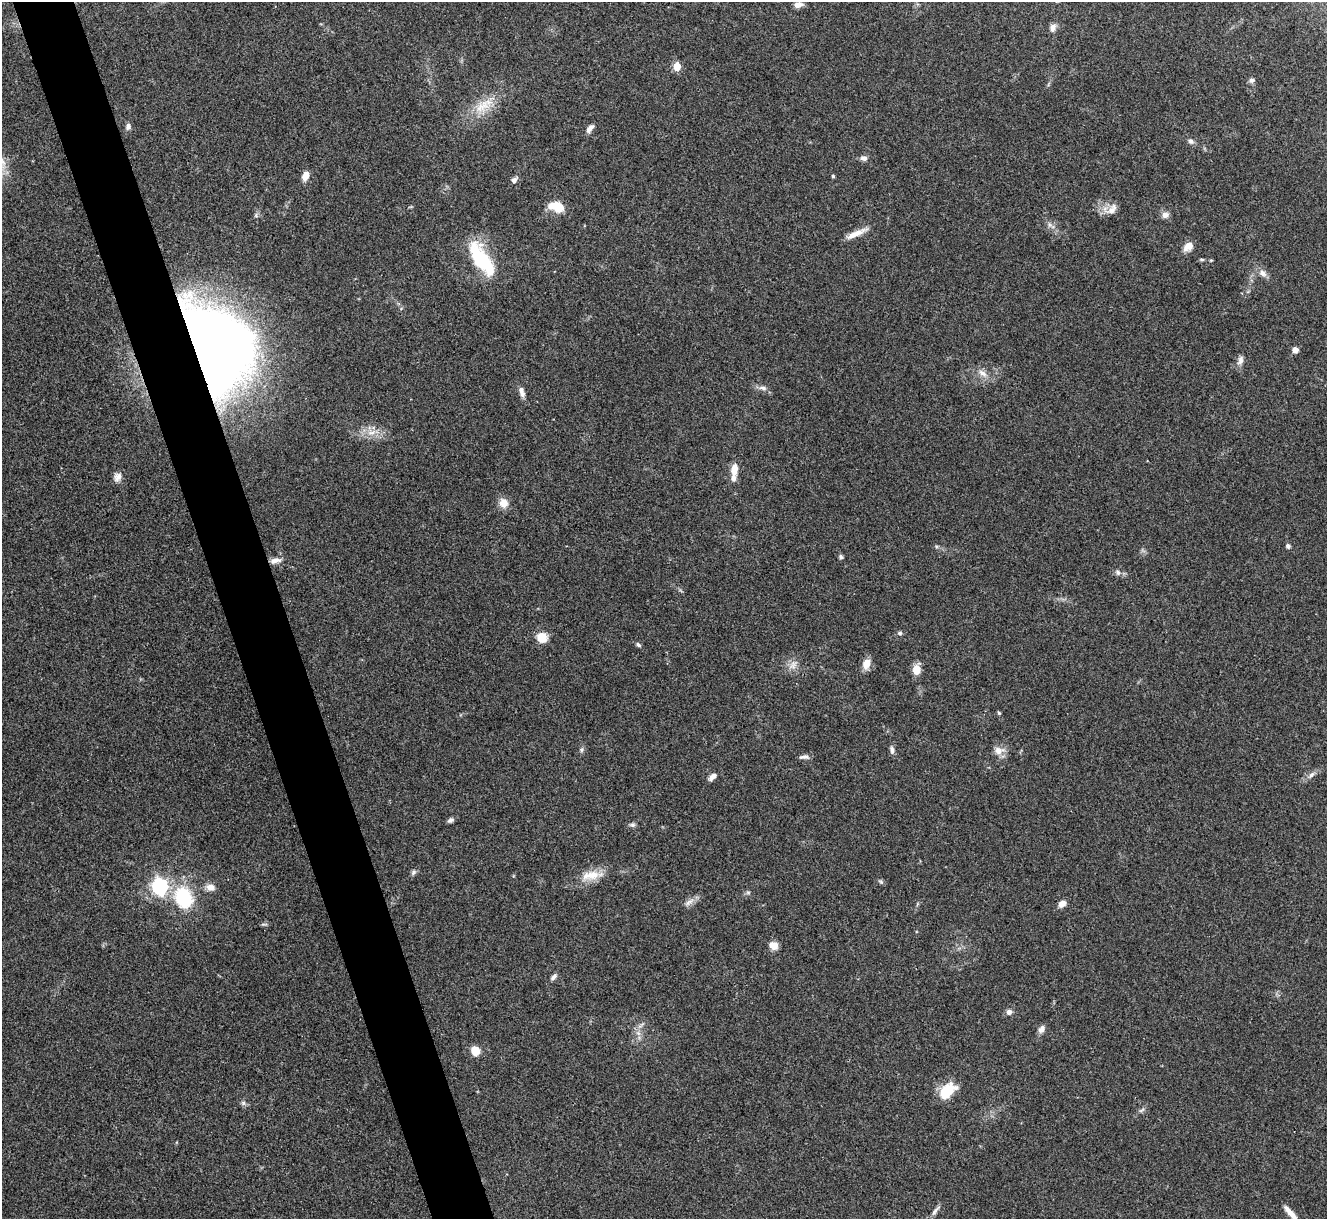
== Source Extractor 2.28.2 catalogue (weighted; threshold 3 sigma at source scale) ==
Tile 11 of 4 x 4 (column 3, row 3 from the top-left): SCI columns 2651-3975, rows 1364-2580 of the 5300 x 5287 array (HDU 1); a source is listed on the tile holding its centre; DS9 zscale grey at full resolution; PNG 1329 x 1221 px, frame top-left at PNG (2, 2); no overlay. Shown black and unused: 5% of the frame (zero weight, under 3 of 4 exposures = <1% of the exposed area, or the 3 px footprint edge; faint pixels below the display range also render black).
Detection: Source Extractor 2.28.2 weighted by HDU 2 'WHT'; one run over the whole footprint, this tile lists its part. Background 0.0571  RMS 0.0056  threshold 0.0253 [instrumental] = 3 sigma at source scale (4.5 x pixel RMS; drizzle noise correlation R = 1.50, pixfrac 1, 0.05/0.05 arcsec/px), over >= 5 px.
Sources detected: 69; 1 inside a brighter listed object's ellipse — not listed separately; the other 68 listed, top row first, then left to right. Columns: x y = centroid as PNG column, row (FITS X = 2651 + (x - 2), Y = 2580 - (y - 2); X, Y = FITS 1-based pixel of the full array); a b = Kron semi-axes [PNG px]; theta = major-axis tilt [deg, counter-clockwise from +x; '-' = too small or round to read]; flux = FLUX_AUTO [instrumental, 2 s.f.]
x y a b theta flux
798 5 10 6 12 2.8
1052 28 10 7 81 2.8
677 66 5 5 - 16
1252 80 8 6 7 1.5
482 106 27 12 38 12
128 126 8 6 80 2.1
590 128 12 6 52 2.7
1191 141 8 7 - 1.8
864 158 9 7 -6 2.1
305 176 10 6 68 4.6
833 176 4 4 - 0.8
514 180 7 5 40 2.1
556 207 16 9 -17 13
1111 209 20 12 16 5.9
1165 215 9 8 - 2.7
856 233 29 6 25 5.9
1188 246 12 9 42 4.6
481 259 40 15 -57 36
1202 259 7 3 0 0.82
1263 273 11 8 -36 3.1
214 349 66 46 -69 1000
1295 350 6 6 - 3.1
1240 360 12 7 77 2.7
982 373 14 8 -33 4
763 388 11 6 -5 2.2
522 391 15 6 -73 3.1
372 432 13 5 17 3.6
734 469 14 8 86 6.1
118 477 12 9 57 3.1
503 503 13 11 -75 4.9
1288 546 6 6 - 1.3
841 557 7 5 -59 1
276 560 15 6 8 3.2
1118 572 9 6 -52 1.7
900 633 6 5 - 1
542 637 11 10 - 8.5
638 645 8 4 -44 1.1
866 664 12 8 67 5.9
793 665 13 9 74 3.9
916 670 9 7 83 9.2
999 713 5 4 - 0.71
581 750 7 6 - 1.2
892 750 10 6 -83 1.9
999 750 15 10 3 4.4
804 757 13 5 3 1.9
1311 775 10 6 44 2.1
712 777 11 6 43 2.8
450 820 7 5 30 1.6
633 825 7 6 - 1.3
413 872 9 5 46 1.4
591 875 32 12 7 10
881 882 6 4 -44 0.92
160 886 7 6 - 150
210 887 12 9 -13 3.6
748 892 7 4 0 0.92
184 898 25 18 -67 35
689 902 16 6 32 3
1062 904 8 6 38 3.7
773 945 9 7 -28 5.4
554 977 10 5 47 1.7
1009 1012 7 7 - 2
1041 1029 10 7 60 2.6
638 1033 7 5 -44 1.7
475 1051 7 6 - 10
947 1091 19 12 46 17
243 1103 7 5 -46 1.3
935 1211 17 5 51 2.3
1290 1213 18 5 -48 5.1
Overlapping masked pixels (flux is a lower limit): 1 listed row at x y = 214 349
Isophote crosses this tile's border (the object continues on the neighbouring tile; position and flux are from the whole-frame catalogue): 1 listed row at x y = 1290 1213